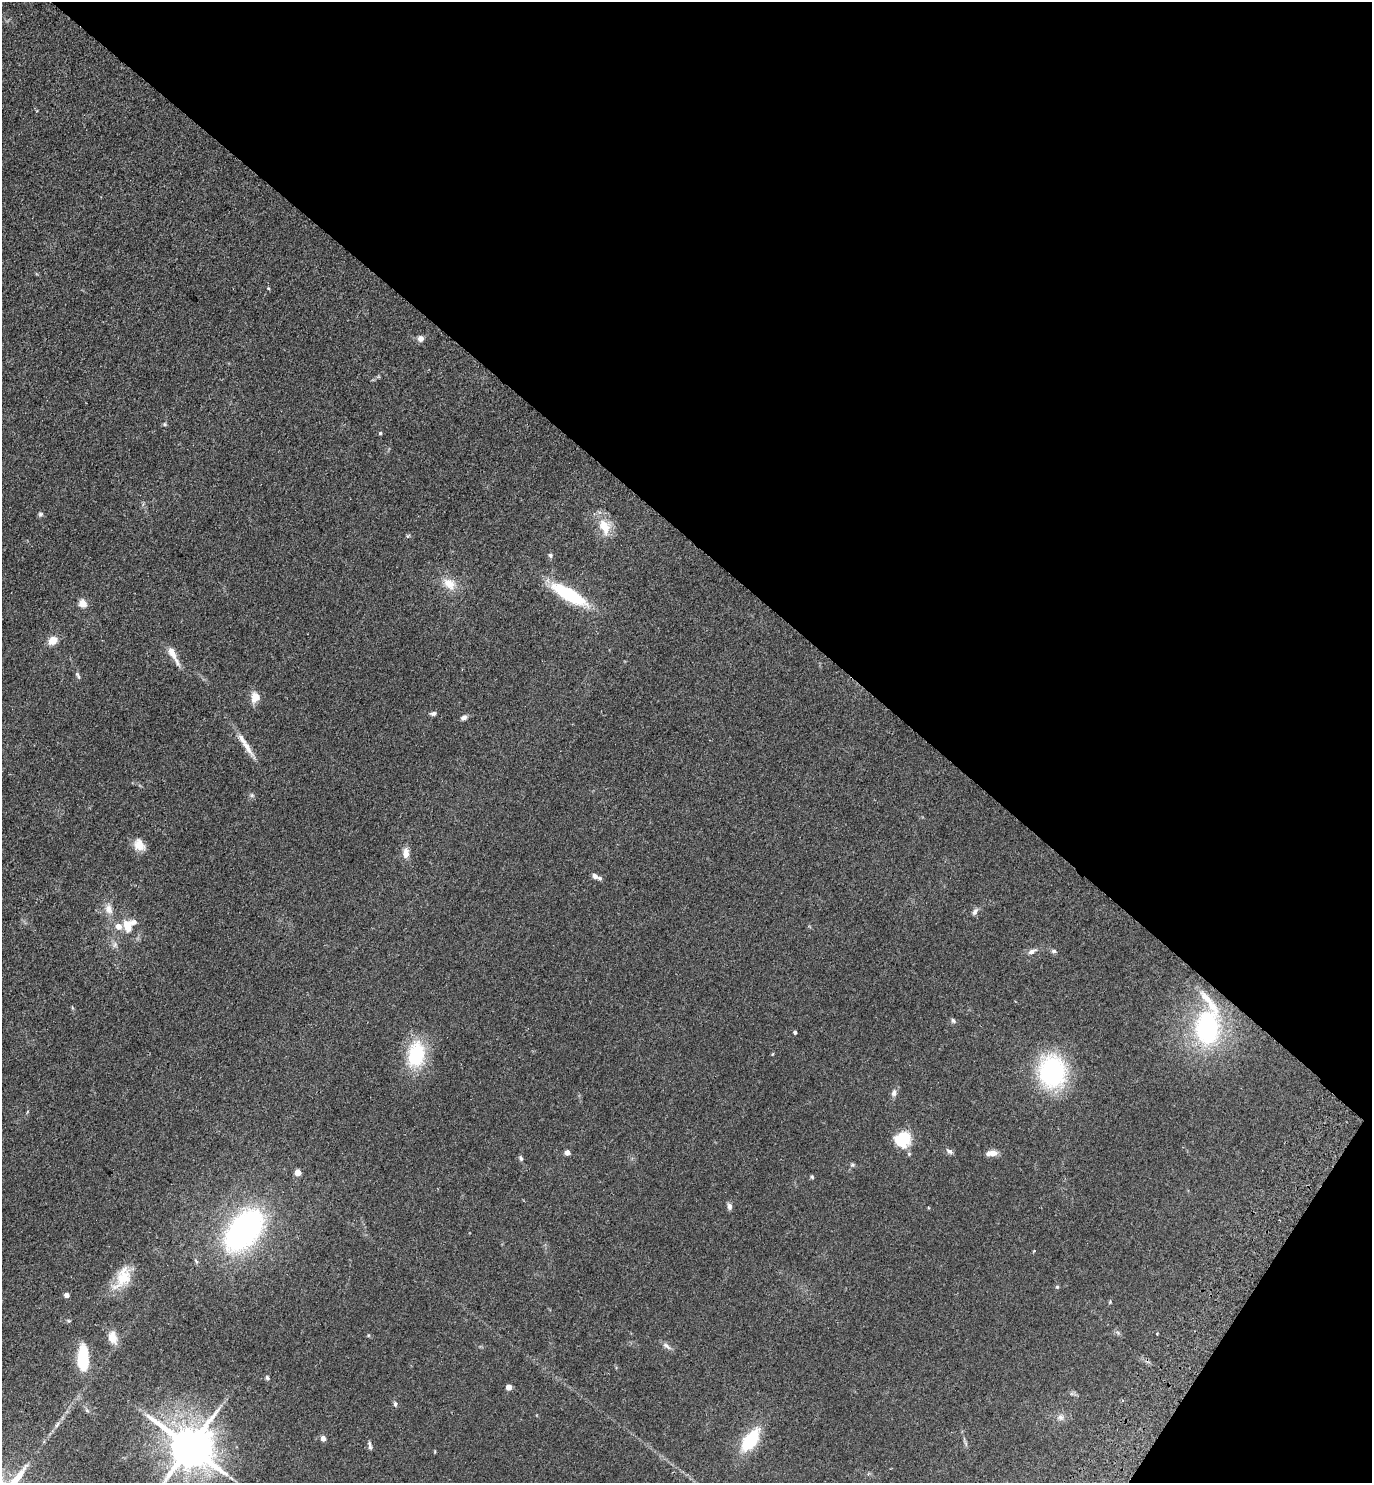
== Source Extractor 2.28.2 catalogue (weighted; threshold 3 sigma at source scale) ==
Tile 8 of 4 x 4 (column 4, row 2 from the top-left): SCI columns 4312-5681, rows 2998-4478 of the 6024 x 5996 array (HDU 1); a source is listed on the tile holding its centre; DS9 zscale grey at full resolution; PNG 1374 x 1485 px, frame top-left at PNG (2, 2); no overlay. Shown black and unused: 39% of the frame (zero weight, under 2 of 3 exposures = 3% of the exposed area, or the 3 px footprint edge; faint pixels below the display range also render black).
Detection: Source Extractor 2.28.2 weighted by HDU 2 'WHT'; one run over the whole footprint, this tile lists its part. Background 0.0588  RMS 0.0079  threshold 0.0354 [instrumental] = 3 sigma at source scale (4.5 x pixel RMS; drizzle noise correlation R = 1.50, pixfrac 1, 0.05/0.05 arcsec/px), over >= 5 px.
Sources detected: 74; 5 inside a brighter listed object's ellipse — not listed separately; the other 69 listed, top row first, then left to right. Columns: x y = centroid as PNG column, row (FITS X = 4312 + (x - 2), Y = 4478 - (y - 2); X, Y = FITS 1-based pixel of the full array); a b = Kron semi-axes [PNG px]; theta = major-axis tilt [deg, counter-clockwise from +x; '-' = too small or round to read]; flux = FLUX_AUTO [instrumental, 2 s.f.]
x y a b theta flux
268 288 5 4 - 0.71
421 339 8 8 - 3.3
165 424 6 5 - 1.1
380 433 4 4 - 1.1
40 514 7 6 - 1.5
605 527 25 15 -68 15
408 536 6 4 58 0.99
550 555 6 6 - 1.6
449 584 20 13 -38 12
568 594 35 11 -30 58
83 603 5 5 - 20
53 640 12 9 32 7.1
172 652 17 8 -63 7.5
78 675 11 4 -61 1.5
255 697 12 10 82 8.3
433 713 8 5 2 2
464 718 8 6 33 2.4
247 747 29 7 -58 9.3
252 795 6 5 - 1.5
139 845 15 12 -48 8.9
406 853 14 8 86 5.7
595 876 9 6 -37 3.6
109 909 15 10 -73 6.5
975 911 10 6 56 2.5
127 926 17 10 -70 11
115 945 9 6 -77 2.7
1032 951 12 6 27 3.5
1054 951 7 5 0 1.5
953 1021 7 6 - 1.6
1207 1028 32 22 89 110
795 1032 4 3 - 1.4
772 1054 5 3 - 0.61
416 1055 30 19 81 45
1052 1072 28 23 -80 110
894 1093 11 7 75 3
903 1139 19 17 34 22
949 1151 10 6 -33 2.2
567 1152 4 4 - 6.1
992 1153 14 6 5 5.7
521 1158 7 5 -71 1.5
852 1165 6 5 - 1.3
298 1172 5 4 - 12
812 1177 5 4 - 0.98
729 1206 9 6 -79 2.5
244 1230 43 24 51 210
1034 1251 4 3 - 0.55
196 1261 8 4 -54 1.3
123 1277 30 16 61 20
1057 1287 5 4 - 0.95
67 1295 4 4 - 4.3
1110 1302 6 4 83 0.85
1118 1333 6 5 - 1.4
1157 1334 3 3 - 0.73
368 1335 5 3 - 0.73
113 1338 18 11 -72 8.2
666 1346 15 6 -35 3.1
83 1359 23 9 -90 39
267 1378 7 5 -68 1.5
508 1387 6 5 - 3.6
395 1404 8 5 -81 1.5
1060 1417 10 8 0 3.4
57 1425 10 4 63 2
323 1438 4 4 - 5.8
750 1440 25 12 54 37
966 1443 10 3 -69 1.3
370 1445 11 4 -80 2
190 1447 13 11 -34 3500
435 1451 5 3 - 0.6
231 1478 8 4 -37 1.7
Isophote crosses this tile's border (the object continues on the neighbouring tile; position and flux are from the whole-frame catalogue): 1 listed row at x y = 190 1447